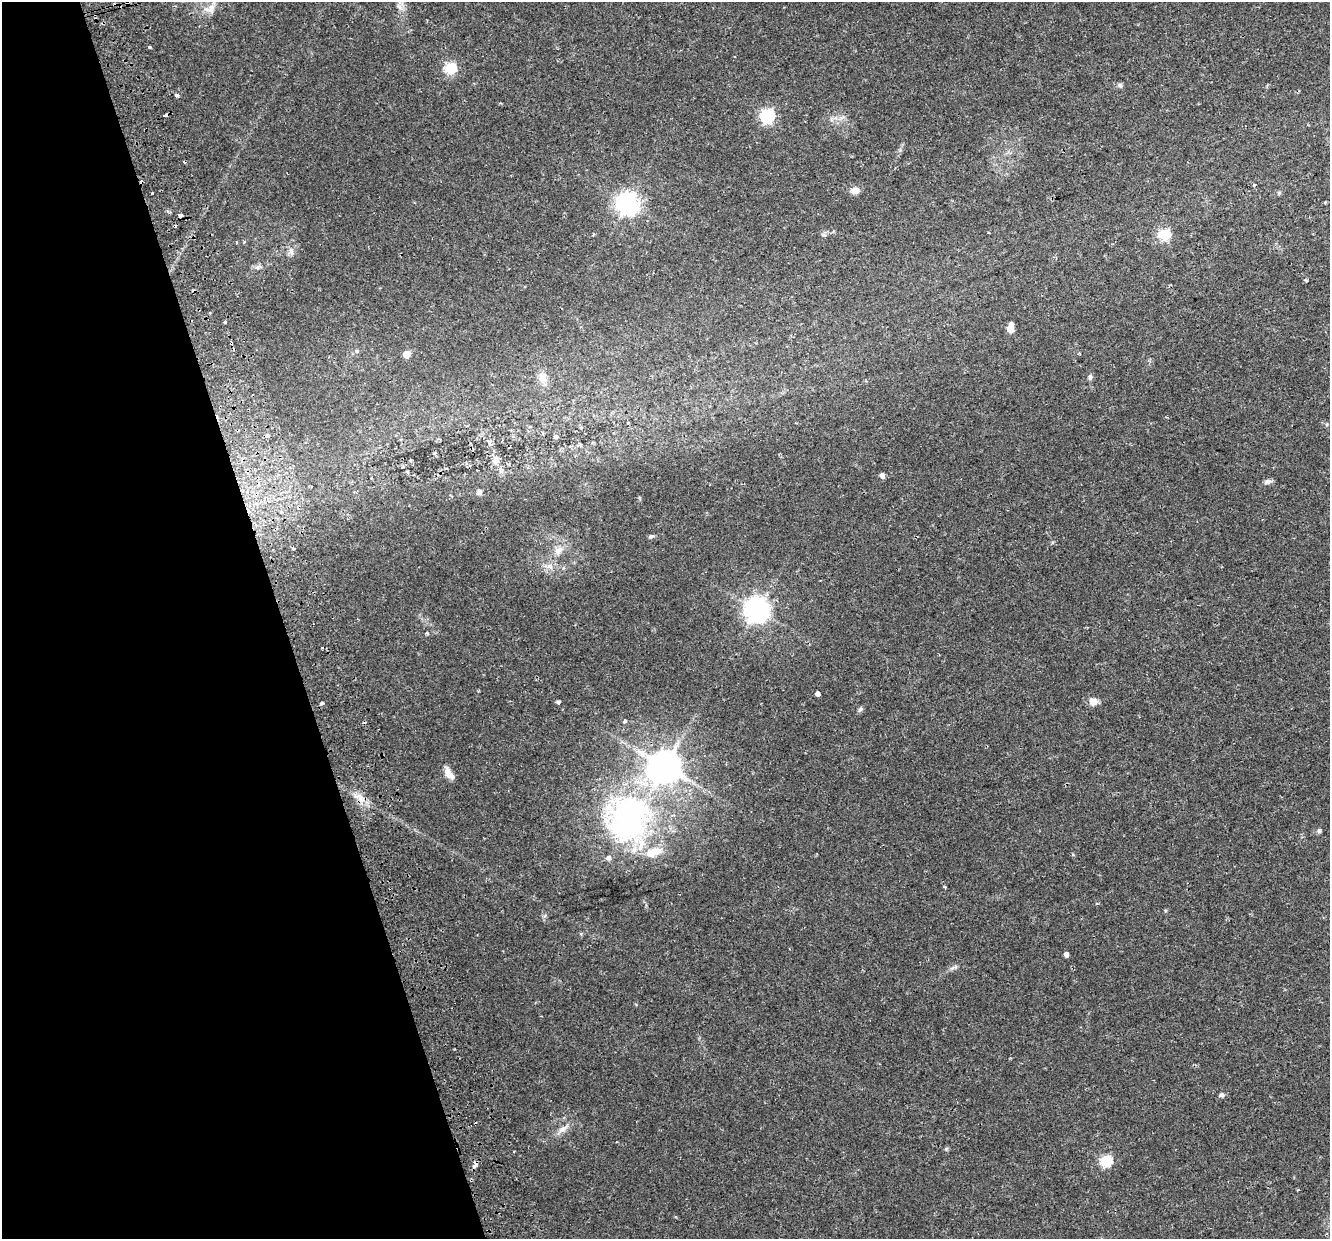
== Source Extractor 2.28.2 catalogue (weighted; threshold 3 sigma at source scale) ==
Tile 5 of 4 x 4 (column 1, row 2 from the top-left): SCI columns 56-1383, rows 2554-3790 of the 5422 x 5159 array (HDU 1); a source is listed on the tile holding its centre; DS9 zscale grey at full resolution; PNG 1332 x 1241 px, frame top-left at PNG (2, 2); no overlay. Shown black and unused: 21% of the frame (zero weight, under 2 of 3 exposures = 3% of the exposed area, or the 3 px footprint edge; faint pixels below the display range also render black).
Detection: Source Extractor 2.28.2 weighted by HDU 2 'WHT'; one run over the whole footprint, this tile lists its part. Background 0.0356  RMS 0.005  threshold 0.0226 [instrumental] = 3 sigma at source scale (4.5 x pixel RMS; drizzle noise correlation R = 1.50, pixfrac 1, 0.0396/0.0396 arcsec/px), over >= 5 px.
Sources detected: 72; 10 cosmic-ray / hot-pixel residue — not listed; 3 inside a brighter listed object's ellipse — not listed separately; the other 59 listed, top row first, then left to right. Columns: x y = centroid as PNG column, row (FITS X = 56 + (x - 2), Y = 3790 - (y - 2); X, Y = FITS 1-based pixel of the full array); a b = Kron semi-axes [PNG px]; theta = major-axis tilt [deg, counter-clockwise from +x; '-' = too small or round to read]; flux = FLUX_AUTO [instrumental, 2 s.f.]
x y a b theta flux
400 7 12 5 -40 1.8
210 8 19 10 26 4.8
149 47 3 3 - 2.3
735 57 3 2 - 0.55
450 69 6 6 - 47
1120 85 7 6 - 1.1
177 96 4 3 - 2
165 115 5 3 - 10
767 116 6 6 - 87
1253 185 3 3 - 3.9
855 190 10 8 5 3.1
152 193 3 3 - 1.9
1279 193 5 5 - 0.73
1325 202 5 3 - 0.54
628 203 8 7 - 350
180 215 4 3 - 2.7
593 235 4 3 - 0.47
824 235 6 4 -18 0.78
1164 235 6 6 - 45
291 251 11 6 -75 2
1306 280 3 3 - 0.81
209 313 3 2 - 0.76
225 322 3 3 - 3.8
1010 329 6 5 - 6.5
357 351 5 4 - 0.92
406 354 5 5 - 7.8
1090 377 8 6 74 1.2
543 378 16 11 -78 5
268 435 4 3 - 2.7
490 441 6 4 71 0.96
496 460 12 10 85 3.5
882 475 5 5 - 2.2
1267 481 10 6 7 1.6
479 492 6 6 - 1.7
651 536 7 4 9 0.92
293 549 3 3 - 1
558 550 14 9 46 4.3
757 610 8 8 - 440
322 648 3 3 - 2.1
818 693 4 4 - 6.4
1093 701 11 9 -6 3.5
558 702 5 4 - 0.97
322 703 4 3 - 1.4
860 710 8 5 62 1
625 721 3 3 - 2.6
665 767 10 9 - 1000
449 774 16 7 -57 4.4
628 818 66 57 69 130
1319 831 6 5 - 1.2
945 887 4 3 - 0.5
581 934 5 4 - 0.64
1066 954 5 4 - 1.7
954 967 11 4 22 1.4
1221 1095 6 6 - 1.2
562 1129 14 7 39 3.3
946 1149 5 5 - 0.72
1106 1161 6 6 - 43
475 1164 7 5 73 3.1
1298 1189 4 3 - 0.4
Overlapping masked pixels (flux is a lower limit): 2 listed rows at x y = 165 115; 475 1164
Unlisted compact peaks at least as high as the median listed source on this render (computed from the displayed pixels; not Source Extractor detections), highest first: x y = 427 633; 545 916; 1165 911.